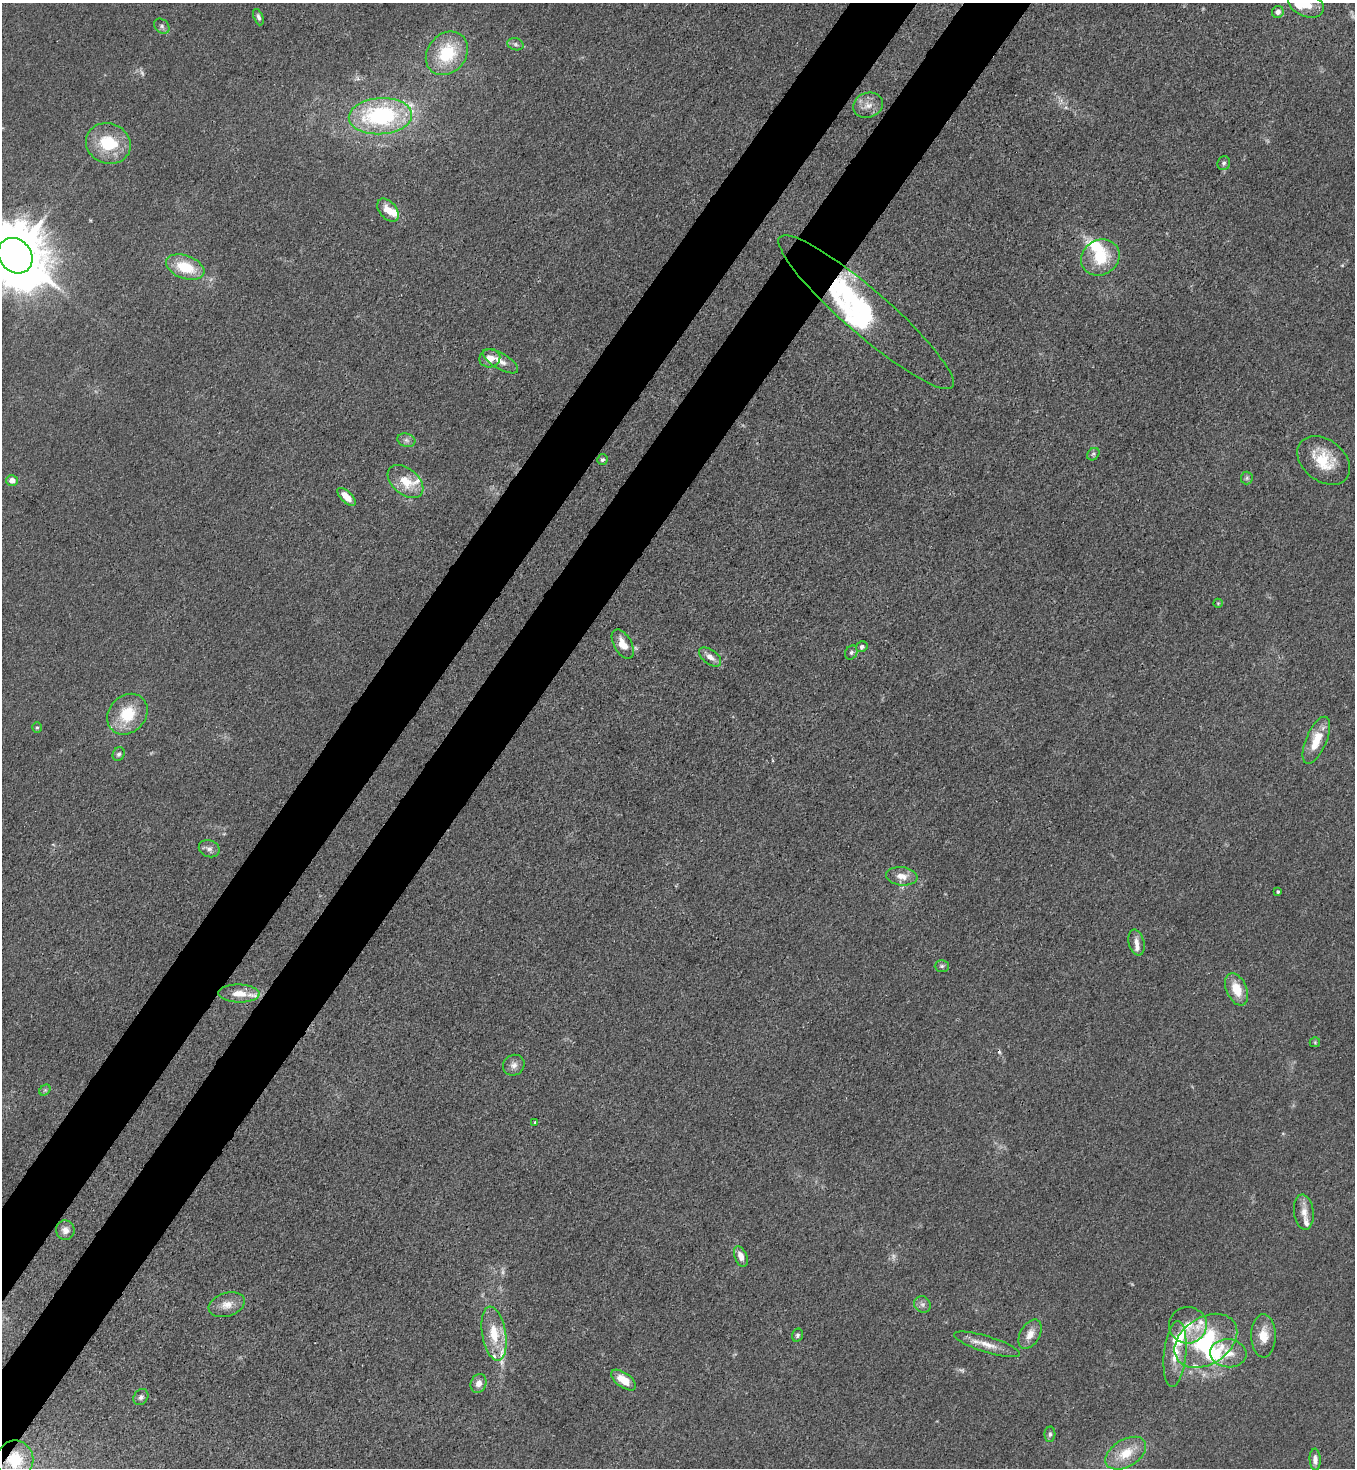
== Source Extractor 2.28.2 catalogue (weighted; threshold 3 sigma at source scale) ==
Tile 7 of 4 x 4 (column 3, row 2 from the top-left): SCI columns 3078-4430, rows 2994-4459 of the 6008 x 5986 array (HDU 1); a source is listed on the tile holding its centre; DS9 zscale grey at full resolution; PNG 1357 x 1470 px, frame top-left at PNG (2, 3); each listed source drawn as its Kron ellipse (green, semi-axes under 4 px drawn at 4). Shown black and unused: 9% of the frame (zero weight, under 3 of 4 exposures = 7% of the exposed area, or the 3 px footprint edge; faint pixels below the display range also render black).
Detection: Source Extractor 2.28.2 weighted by HDU 2 'WHT'; one run over the whole footprint, this tile lists its part. Background 0.0188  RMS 0.0028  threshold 0.0125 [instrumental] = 3 sigma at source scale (4.5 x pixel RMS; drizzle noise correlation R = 1.50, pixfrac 1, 0.05/0.05 arcsec/px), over >= 5 px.
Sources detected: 86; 4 too faint to see at this stretch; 2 inside a brighter object's white glare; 1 cosmic-ray / hot-pixel residue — neither listed nor drawn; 13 inside a brighter listed object's ellipse — not listed separately; the other 66 listed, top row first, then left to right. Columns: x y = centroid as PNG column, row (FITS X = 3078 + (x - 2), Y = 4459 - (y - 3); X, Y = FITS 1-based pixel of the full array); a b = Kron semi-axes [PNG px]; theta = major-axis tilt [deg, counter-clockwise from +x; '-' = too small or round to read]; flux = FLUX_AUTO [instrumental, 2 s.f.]
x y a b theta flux
1306 4 19 12 -25 5.3
1278 12 6 6 - 1.7
258 17 8 4 -70 0.78
162 26 8 6 -45 0.96
515 44 8 6 -17 0.77
447 53 23 19 50 14
868 105 15 12 18 3
380 116 32 18 3 36
108 144 23 20 -22 12
1224 163 7 6 - 0.71
388 210 13 8 -50 3.3
15 256 19 16 -50 2200
1100 257 20 17 31 10
185 267 20 11 -20 9.5
866 312 114 22 -41 36
490 358 10 9 - 2.9
501 361 20 8 -30 2.6
406 440 9 6 -16 0.98
1093 454 7 5 46 0.65
602 460 6 5 - 0.65
1324 460 29 20 -39 9.7
1247 478 6 6 - 0.62
12 480 6 5 - 2.1
406 481 20 13 -40 6.4
346 497 11 5 -45 3.3
1218 603 5 4 - 0.31
623 644 16 9 -60 3.7
862 647 6 5 - 0.7
851 653 7 6 - 0.66
710 657 13 7 -36 2.2
127 714 22 18 46 10
37 728 5 4 - 0.43
1316 740 25 10 67 6.7
119 754 7 6 - 0.63
209 849 10 8 -21 1.3
902 876 16 9 -7 2.9
1278 892 3 3 - 0.42
1136 942 13 7 -76 1.9
942 966 7 6 - 0.65
1237 989 17 10 -67 6.2
239 994 21 9 -2 3.9
1315 1042 5 5 - 0.34
514 1065 11 10 - 1.6
45 1090 6 5 - 0.41
534 1122 3 2 - 0.44
1304 1212 17 10 -84 2.9
65 1230 10 9 - 1.9
741 1256 11 6 -69 2
922 1304 9 7 -44 1.1
227 1305 19 11 18 3.3
1188 1325 19 18 - 5.6
494 1334 27 12 -80 8
1030 1334 16 10 60 2.9
797 1335 6 5 - 0.57
1263 1336 22 12 -89 4.8
1206 1341 34 23 33 25
987 1344 34 8 -17 4
1228 1353 18 14 -6 4.5
1175 1354 33 11 84 6.1
624 1380 14 7 -37 4.6
479 1383 9 8 - 1.9
141 1397 8 7 - 0.86
1050 1434 8 5 88 0.74
1126 1453 22 13 32 6.8
1315 1459 11 5 -86 1.5
15 1460 19 18 - 11
Overlapping masked pixels (flux is a lower limit): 3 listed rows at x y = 15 256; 866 312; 15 1460
Isophote crosses this tile's border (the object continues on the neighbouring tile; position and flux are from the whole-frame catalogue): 2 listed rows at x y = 1306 4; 15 256